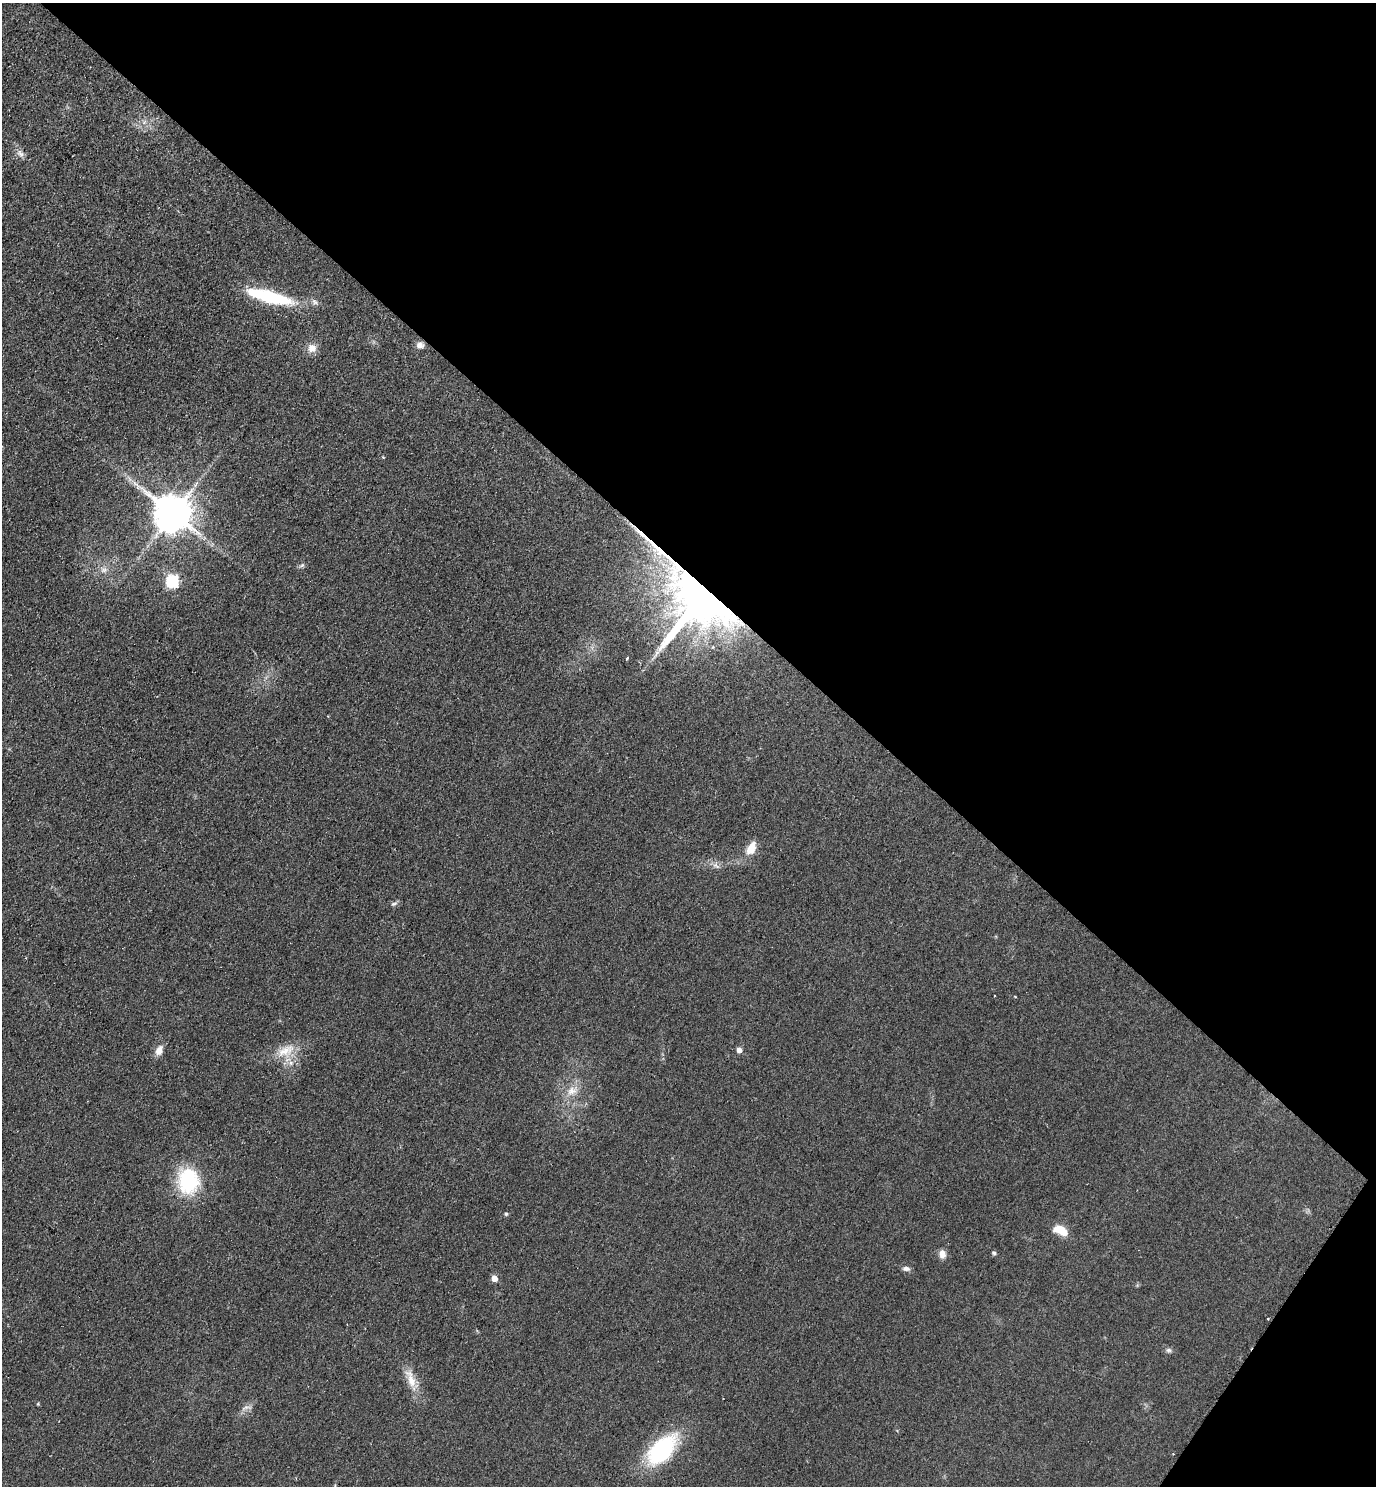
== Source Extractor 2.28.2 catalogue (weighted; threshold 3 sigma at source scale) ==
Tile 8 of 4 x 4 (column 4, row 2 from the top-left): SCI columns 4280-5653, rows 2980-4463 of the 5962 x 5951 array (HDU 1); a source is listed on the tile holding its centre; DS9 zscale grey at full resolution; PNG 1378 x 1488 px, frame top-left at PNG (2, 3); no overlay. Shown black and unused: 40% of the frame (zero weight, under 2 of 3 exposures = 2% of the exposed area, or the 3 px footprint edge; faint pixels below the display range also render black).
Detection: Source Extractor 2.28.2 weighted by HDU 2 'WHT'; one run over the whole footprint, this tile lists its part. Background 0.0787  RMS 0.011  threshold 0.0515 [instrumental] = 3 sigma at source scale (4.5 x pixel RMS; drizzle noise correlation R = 1.50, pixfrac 1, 0.05/0.05 arcsec/px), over >= 5 px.
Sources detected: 33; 3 cosmic-ray / hot-pixel residue — not listed; the other 30 listed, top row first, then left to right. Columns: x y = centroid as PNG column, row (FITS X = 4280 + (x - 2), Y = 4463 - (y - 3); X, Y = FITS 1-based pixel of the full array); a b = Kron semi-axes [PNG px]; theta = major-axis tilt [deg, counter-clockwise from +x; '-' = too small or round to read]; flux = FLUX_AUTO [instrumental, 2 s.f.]
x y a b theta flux
20 153 13 7 -52 6
269 297 48 11 -14 95
315 302 11 6 -38 4
420 345 10 8 -9 5.8
312 348 12 11 - 9.5
173 513 11 10 - 3400
302 565 8 5 29 2.5
104 570 11 8 18 6.3
173 581 6 6 - 150
700 596 45 38 -61 1300
627 658 3 3 - 3.7
751 848 19 11 62 16
716 866 12 6 -38 5
394 904 9 5 24 2.7
994 996 2 2 - 1.1
159 1050 13 8 64 9.3
739 1050 5 5 - 6.9
286 1051 29 16 25 26
572 1091 19 12 27 16
188 1181 28 23 -83 79
506 1214 5 4 - 1.9
1060 1230 16 8 -27 22
994 1253 6 5 - 1.9
942 1254 10 8 -83 7.6
906 1269 10 6 -6 4.1
494 1278 5 5 - 13
1169 1350 9 5 0 2.9
411 1379 31 11 -69 19
246 1408 17 5 11 5
662 1450 31 17 47 140
Overlapping masked pixels (flux is a lower limit): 1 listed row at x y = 700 596